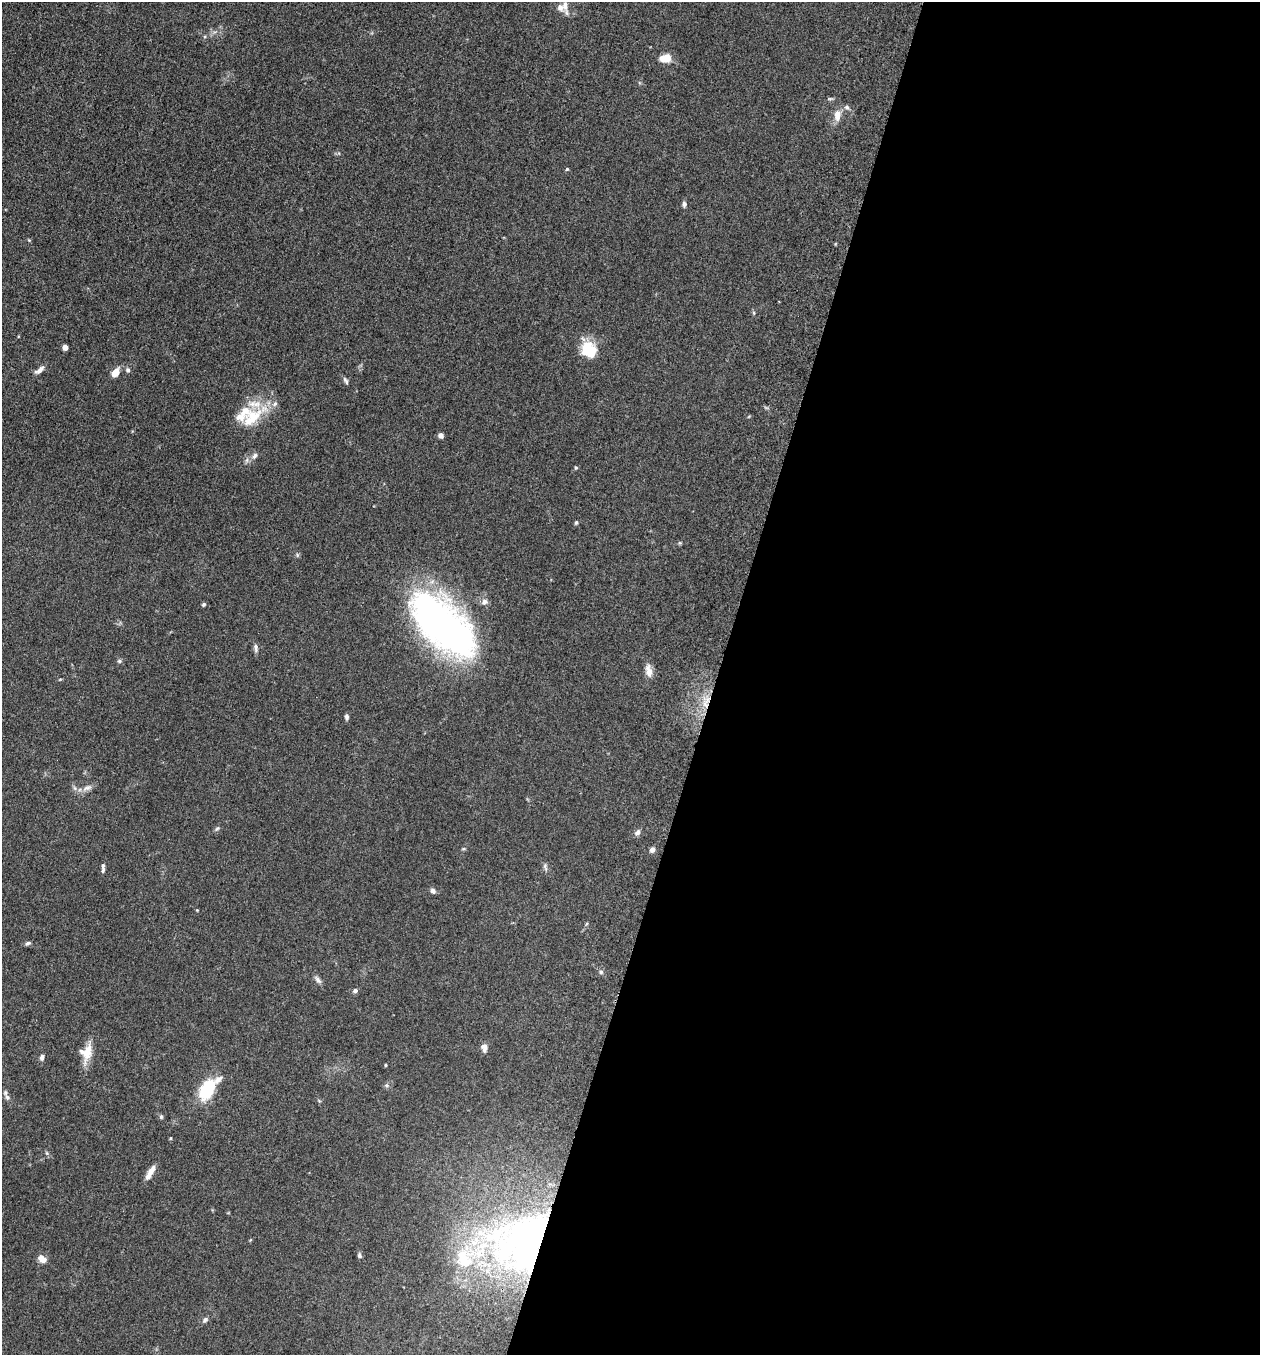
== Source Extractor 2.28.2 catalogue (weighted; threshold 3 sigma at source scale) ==
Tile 12 of 4 x 4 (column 4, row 3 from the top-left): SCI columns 3971-5228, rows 1370-2722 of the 5507 x 5462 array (HDU 1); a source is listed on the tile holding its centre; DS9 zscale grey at full resolution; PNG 1262 x 1357 px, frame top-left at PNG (2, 2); no overlay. Shown black and unused: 43% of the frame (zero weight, under 3 of 5 exposures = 3% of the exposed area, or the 3 px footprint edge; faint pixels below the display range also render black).
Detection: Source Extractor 2.28.2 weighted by HDU 2 'WHT'; one run over the whole footprint, this tile lists its part. Background 0.0767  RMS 0.0066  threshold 0.0296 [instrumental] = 3 sigma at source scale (4.5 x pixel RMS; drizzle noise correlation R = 1.50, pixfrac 1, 0.05/0.05 arcsec/px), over >= 5 px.
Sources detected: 66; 2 inside a brighter object's white glare — not listed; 10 inside a brighter listed object's ellipse — not listed separately; the other 54 listed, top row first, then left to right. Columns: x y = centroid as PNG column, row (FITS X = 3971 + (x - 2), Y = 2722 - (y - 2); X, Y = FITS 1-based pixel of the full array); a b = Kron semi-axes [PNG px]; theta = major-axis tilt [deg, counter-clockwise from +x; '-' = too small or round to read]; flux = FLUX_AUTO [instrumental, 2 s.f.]
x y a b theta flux
565 5 17 7 87 4.8
666 58 9 6 12 12
847 107 7 5 -24 1.5
837 116 13 7 -89 5.8
567 169 4 4 - 0.78
684 204 7 5 90 1.8
29 240 5 4 - 0.65
754 313 6 4 -72 0.81
65 347 4 4 - 7.7
589 350 19 16 -50 18
40 370 14 6 38 3.4
128 370 7 5 -64 1.4
115 373 10 6 55 6.2
346 381 10 4 -62 1.5
252 418 45 17 39 24
441 435 6 5 - 2.3
255 456 9 6 56 2.1
576 468 5 4 - 0.76
576 522 5 4 - 0.96
680 543 5 5 - 0.76
485 602 8 7 - 2.6
204 604 5 4 - 1.1
443 625 85 41 -45 240
256 648 11 6 -85 2.1
119 661 6 5 - 1.2
649 671 18 8 -80 5
705 704 13 7 -88 6
346 717 7 5 -85 1.5
87 788 16 6 28 3.6
217 828 8 5 40 1.2
637 832 7 6 - 2.3
652 850 5 5 - 3.3
545 867 12 5 -81 1.7
103 870 7 5 67 1.3
433 891 7 6 - 2
28 943 7 5 27 1.4
601 972 6 5 - 1.1
318 980 11 6 -51 2.3
355 991 7 5 21 1.7
484 1048 11 7 -76 3.1
86 1053 21 14 76 10
42 1057 7 5 72 2.2
386 1065 3 3 - 0.71
387 1085 7 5 -20 1.3
207 1089 17 10 62 41
7 1097 8 6 -53 2.3
161 1117 6 5 - 0.99
170 1138 4 3 - 0.67
47 1153 6 4 -88 0.93
150 1172 19 6 60 5.6
534 1235 120 73 -1 320
359 1255 8 5 -63 1.3
42 1259 10 7 -35 4.8
205 1320 7 6 - 1.9
Overlapping masked pixels (flux is a lower limit): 2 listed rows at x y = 705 704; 534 1235